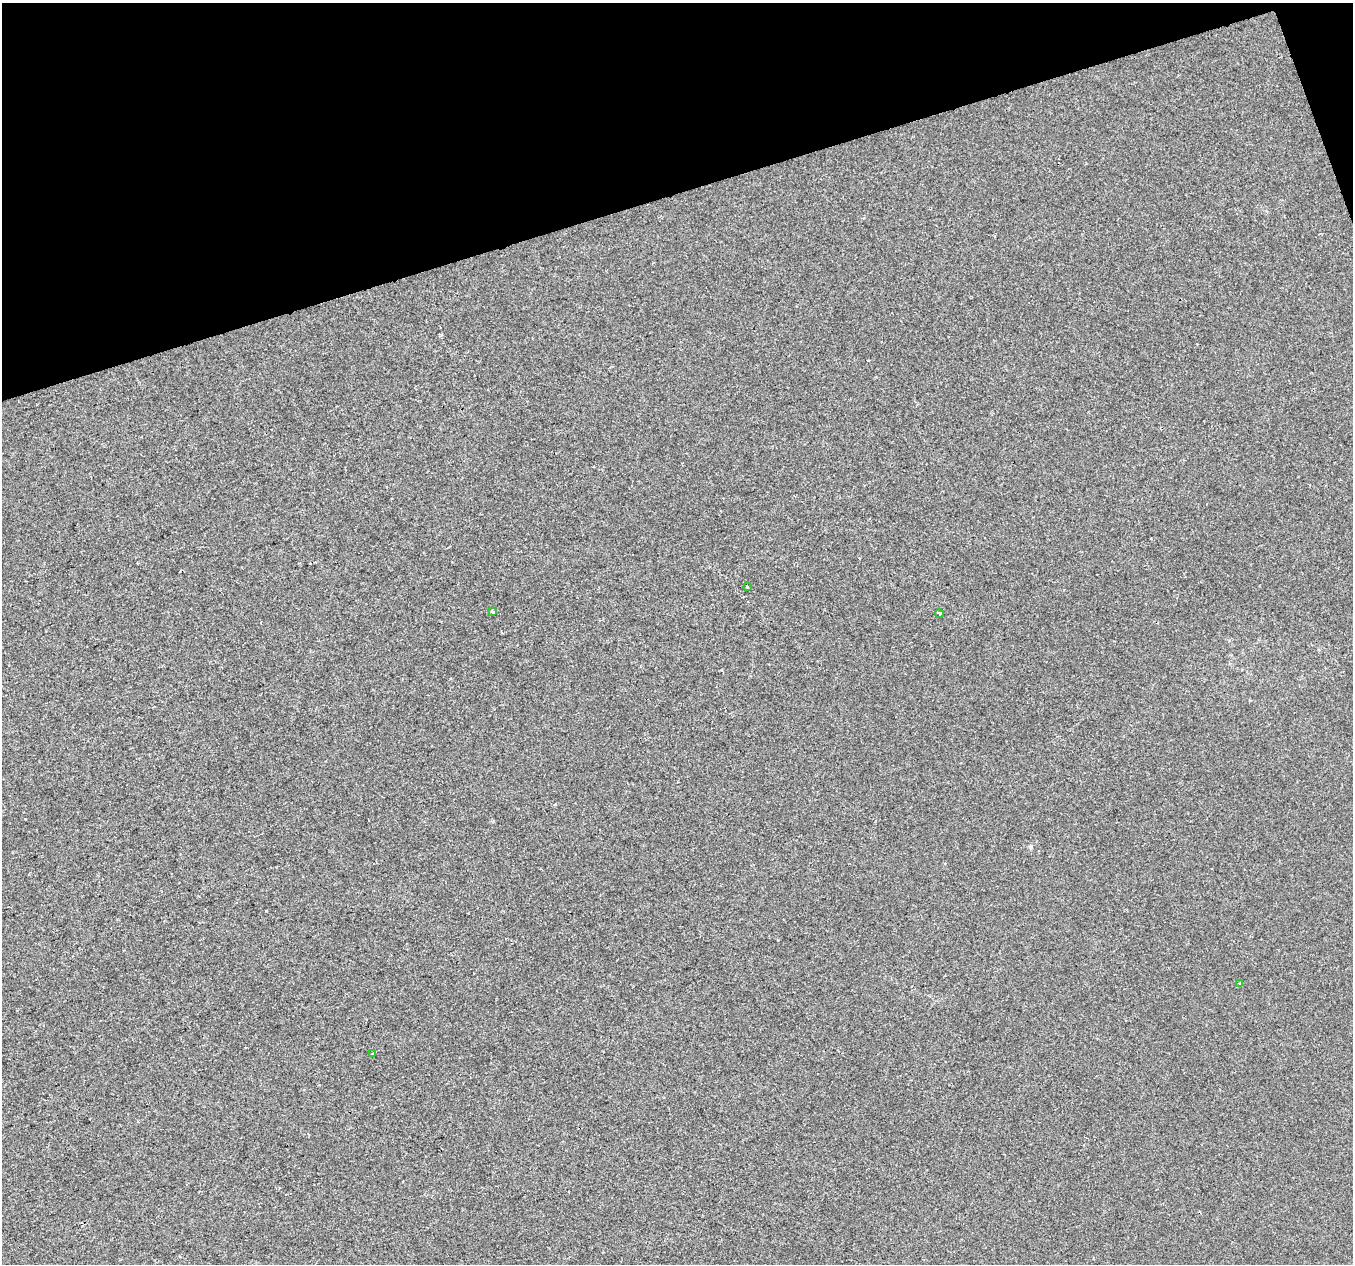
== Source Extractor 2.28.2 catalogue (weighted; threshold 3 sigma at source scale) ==
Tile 3 of 4 x 4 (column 3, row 1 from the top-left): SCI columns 2705-4055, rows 3906-5167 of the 5406 x 5232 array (HDU 1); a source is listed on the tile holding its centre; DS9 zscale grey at full resolution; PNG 1355 x 1266 px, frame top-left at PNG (2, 3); each listed source drawn as its Kron ellipse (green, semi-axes under 4 px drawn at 4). Shown black and unused: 16% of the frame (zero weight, under 2 of 3 exposures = <1% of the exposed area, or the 3 px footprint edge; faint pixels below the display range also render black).
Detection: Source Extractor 2.28.2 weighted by HDU 2 'WHT'; one run over the whole footprint, this tile lists its part. Background 4.27e-04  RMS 0.0026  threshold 0.0116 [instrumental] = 3 sigma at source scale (4.5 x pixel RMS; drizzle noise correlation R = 1.50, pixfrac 1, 0.0396/0.0396 arcsec/px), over >= 5 px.
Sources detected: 6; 1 cosmic-ray / hot-pixel residue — neither listed nor drawn; the other 5 listed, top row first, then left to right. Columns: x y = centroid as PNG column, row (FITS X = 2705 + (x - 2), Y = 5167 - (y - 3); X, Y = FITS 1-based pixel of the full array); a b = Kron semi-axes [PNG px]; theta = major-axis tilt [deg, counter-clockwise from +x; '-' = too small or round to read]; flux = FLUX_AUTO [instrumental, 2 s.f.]
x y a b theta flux
747 587 3 3 - 1.5
493 611 3 3 - 1.3
939 613 4 3 - 0.26
1240 984 3 3 - 0.29
372 1054 3 2 - 0.66